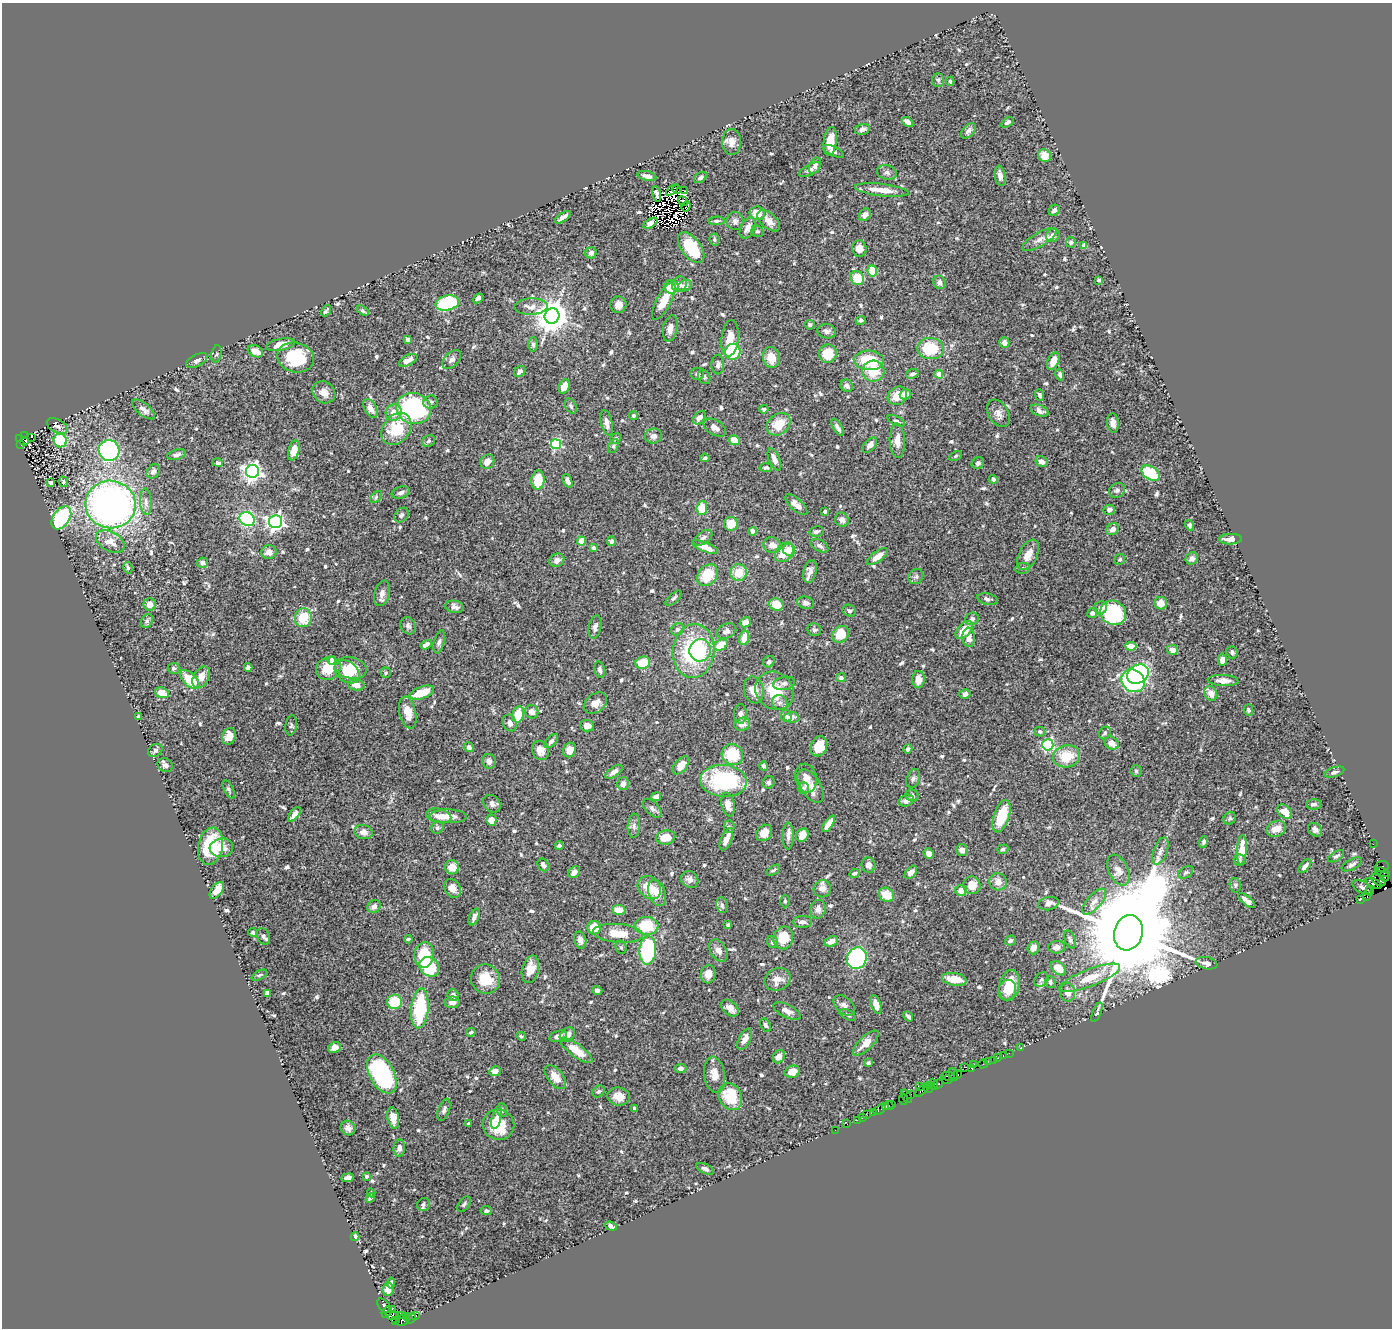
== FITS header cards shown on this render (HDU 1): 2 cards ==
NAXIS1  =                 1390
NAXIS2  =                 1326

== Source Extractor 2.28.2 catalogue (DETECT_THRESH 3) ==
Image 1390 x 1326 px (HDU 1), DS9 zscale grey, 1 PNG px = 1 image px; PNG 1394 x 1330 px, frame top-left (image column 1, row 1326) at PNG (2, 3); each listed source drawn as its Kron ellipse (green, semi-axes under 4 px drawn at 4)
Background 0.509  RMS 0.025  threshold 0.0745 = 3 sigma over >= 5 px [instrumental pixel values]
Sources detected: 686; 5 with non-positive FLUX_AUTO (blend fragments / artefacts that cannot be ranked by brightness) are neither listed nor drawn; of the other 681, the 500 brightest by FLUX_AUTO listed and drawn (181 fainter detections omitted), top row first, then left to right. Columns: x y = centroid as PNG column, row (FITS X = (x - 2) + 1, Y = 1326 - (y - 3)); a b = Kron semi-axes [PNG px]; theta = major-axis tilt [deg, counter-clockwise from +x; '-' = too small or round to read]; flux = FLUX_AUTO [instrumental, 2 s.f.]
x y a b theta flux
938 80 7 5 90 3.8
950 81 4 3 - 3
908 122 6 4 -36 7.6
1007 122 7 4 32 4.8
862 129 7 5 15 8.3
968 131 9 5 48 6.3
830 141 14 6 83 24
732 142 13 9 -89 13
833 151 11 4 -25 5.7
1045 156 7 6 - 21
815 166 8 5 66 6.6
810 170 12 5 28 6
887 172 10 7 -16 6.1
647 176 9 5 -14 7.7
1000 176 10 5 -82 9.4
700 177 7 5 38 4.3
677 189 4 2 - 4.8
672 190 7 3 39 6.1
882 190 27 6 -7 25
684 191 4 2 - 3.4
656 194 7 3 -77 3.9
683 201 5 3 - 4.6
686 206 6 3 70 5
1054 210 6 5 - 7.2
757 213 7 7 - 22
865 215 7 5 50 8.9
563 217 9 3 34 6.4
717 221 8 4 5 3.4
735 221 9 8 - 6.4
769 221 14 7 -40 11
650 223 8 4 31 10
748 228 11 6 62 12
757 231 6 5 - 3.6
1053 235 7 6 - 11
1039 239 19 7 30 12
714 240 6 5 - 3.6
1071 242 5 4 - 4.2
1084 246 4 4 - 21
691 248 18 9 -53 80
859 248 8 7 - 14
591 253 6 5 - 6.5
872 271 6 4 -80 46
857 278 7 6 - 38
1099 280 4 3 - 3.5
939 282 7 5 -71 6
679 284 8 7 - 10
685 286 7 5 25 9.4
671 287 7 6 - 31
478 298 5 4 - 5
664 301 20 7 62 30
447 303 12 7 12 120
618 305 8 8 - 12
531 307 17 8 2 12
326 311 6 3 52 3.6
363 311 6 4 -32 3.4
552 316 8 7 - 3600
861 320 5 4 - 3.2
810 325 5 5 - 3.4
670 328 13 7 79 10
827 331 9 7 -8 6
730 338 18 8 83 23
408 339 4 4 - 4.7
1004 343 5 5 - 10
533 344 7 5 -89 4.1
280 345 14 6 11 22
930 349 13 10 -4 58
255 351 8 5 -26 14
733 352 8 7 - 79
216 354 9 5 79 3.4
828 354 9 9 - 38
296 357 18 15 -13 89
771 357 10 8 -81 23
452 359 11 7 46 7.5
197 360 11 5 28 5.8
408 360 10 5 27 12
869 360 15 9 -3 71
1053 361 9 5 67 21
718 365 10 6 87 6
873 371 11 10 - 43
520 372 6 5 - 6.1
697 374 7 6 - 5
912 374 6 4 21 4.9
939 374 4 4 - 27
1060 374 6 4 -75 3.6
704 377 7 6 - 4
564 386 7 5 69 18
847 386 6 6 - 7.6
324 392 12 10 -38 17
906 394 6 5 - 11
1040 395 6 4 -69 4
897 396 10 8 37 28
430 402 7 6 - 5.8
571 406 8 5 -62 3.6
371 408 10 6 -60 13
144 409 14 6 -38 8.8
414 409 17 15 -14 220
764 409 5 4 - 3.8
1040 411 9 5 -22 9.1
394 413 8 7 - 17
998 413 15 10 -58 11
634 415 4 4 - 3
699 418 8 5 48 8.8
896 421 9 4 -26 3.7
607 423 13 5 -77 11
1113 423 9 6 -85 8.9
779 424 13 10 39 35
57 426 11 6 -30 7.3
838 427 10 4 -60 6.6
715 428 12 7 -32 8.9
396 429 17 13 51 64
25 436 3 2 - 28
653 436 8 7 - 7.8
31 437 3 3 - 15
615 438 5 5 - 4.2
20 439 4 3 - 120
734 440 5 5 - 18
897 440 17 7 -88 18
24 441 4 3 - 53
60 441 7 6 - 80
429 441 7 5 35 4
21 444 2 2 - 39
556 444 5 5 - 170
870 445 9 5 48 9.6
613 446 7 5 62 3.3
109 450 10 10 - 260
294 450 10 5 76 18
176 455 9 5 14 5.2
955 456 7 4 29 2.9
705 458 5 3 - 3.1
774 460 11 5 -67 11
487 462 7 6 - 14
1041 462 6 5 - 11
218 463 5 4 - 4
978 463 6 5 - 4.1
766 468 6 4 11 3.8
153 471 7 6 - 6.1
252 471 6 6 - 840
1151 473 10 6 -33 91
993 479 4 4 - 7.4
538 480 9 6 85 41
567 481 7 4 -64 7.3
51 482 4 3 - 4.5
63 482 5 4 - 3.8
1117 490 8 7 - 5.2
401 493 9 5 18 6.2
376 497 7 4 46 2.9
146 502 13 5 -86 7.9
111 504 25 24 - 910
796 505 14 6 -42 12
702 508 7 5 83 33
1109 510 6 5 - 6.9
825 511 3 3 - 5.8
401 515 8 6 47 4.4
61 518 13 8 55 160
247 519 8 6 -36 180
842 520 7 6 - 7.2
275 522 7 6 - 660
731 524 7 7 - 25
1190 525 5 4 - 4.1
1113 529 6 5 - 11
753 531 4 4 - 11
816 532 7 5 12 5.2
703 538 10 6 34 6.6
1230 539 11 5 2 9.3
581 541 4 4 - 24
611 541 5 4 - 4.6
110 542 15 9 -28 20
772 545 9 7 -17 14
819 546 9 5 -29 5.9
705 547 14 4 -22 21
593 548 4 4 - 5.1
789 550 6 6 - 17
269 552 7 7 - 11
784 552 11 8 48 32
1028 555 16 9 64 19
877 556 12 5 36 15
1192 558 6 6 - 7.8
1120 559 6 5 - 3.2
557 560 8 6 25 7.5
202 563 5 5 - 4.9
128 568 6 4 -76 2.9
1023 568 7 5 12 3.6
739 572 8 8 - 29
810 572 11 6 76 9.2
707 575 12 9 49 49
916 577 8 6 51 4.6
382 593 13 7 74 9.2
673 598 10 4 42 3.9
987 599 10 5 -13 4.9
806 603 8 6 -16 6.1
1161 603 6 6 - 15
150 604 6 6 - 14
776 605 7 6 - 28
454 607 9 6 -10 7.4
1101 608 7 6 - 9.7
849 611 7 5 -24 4.2
1092 613 5 4 - 5.1
1113 613 13 12 - 130
303 618 9 8 - 41
972 619 7 6 - 4.7
147 621 7 5 61 4.9
745 622 6 5 - 13
408 626 9 7 -62 5.6
595 627 12 6 78 7.3
678 629 7 5 43 4
814 630 7 6 - 4.3
964 630 11 6 45 28
726 631 10 7 23 8.1
841 634 9 7 47 34
969 637 9 6 -85 12
744 638 7 5 77 20
439 642 12 5 77 5.4
426 645 6 4 31 9.8
721 645 7 5 31 34
1131 646 5 4 - 19
700 650 11 10 - 38
1172 650 5 5 - 12
694 651 27 21 83 160
1232 652 6 5 - 3.9
332 660 4 4 - 20
1222 660 6 4 87 8.8
769 662 6 5 - 5.4
643 663 7 6 - 43
248 667 4 4 - 5.9
174 668 6 5 - 3.6
328 668 12 11 - 31
351 668 16 10 -12 42
600 670 8 5 -77 4.4
347 672 14 10 -39 31
386 673 5 5 - 3.2
1138 674 11 9 32 330
201 677 12 7 61 16
841 678 5 4 - 4
190 680 12 6 -44 44
918 680 9 6 88 13
1223 680 15 5 -3 13
1133 681 12 10 -36 260
784 683 11 6 11 6.6
356 685 8 5 -7 13
754 690 13 9 -77 19
775 691 20 18 -44 53
162 693 7 5 -19 20
422 693 13 6 20 42
1211 693 8 6 -61 13
965 694 5 5 - 6.9
595 703 13 9 38 15
780 703 8 7 - 6.5
1248 710 5 4 - 3.8
408 712 16 8 -77 19
532 712 7 6 - 9.3
518 714 8 6 78 34
740 714 10 6 89 5.9
139 716 3 3 - 4
786 716 6 5 - 4.4
791 717 7 5 2 8.9
510 723 8 6 -69 8.2
742 724 8 6 19 9.9
291 725 10 5 81 4.4
587 725 7 6 - 12
1040 731 5 5 - 3.2
1105 733 7 5 54 3.1
229 736 8 6 70 16
551 741 8 5 47 4.6
1112 743 7 6 - 18
1048 745 5 5 - 210
819 746 10 8 68 29
469 747 5 4 - 5.5
908 749 5 4 - 5
155 750 8 6 38 4.3
540 750 10 8 -67 14
569 750 7 6 - 15
732 755 11 10 - 57
1066 756 13 11 13 43
489 761 7 6 - 6.6
165 765 8 6 -35 5.7
681 765 11 6 49 18
764 766 4 4 - 3.6
1136 771 6 6 - 3.3
614 772 10 4 36 8.3
1334 772 10 5 17 4.6
806 778 14 11 -77 14
913 778 10 6 67 5.4
724 781 23 16 -4 170
769 782 6 6 - 4.6
623 784 6 6 - 8.9
811 786 19 10 -59 21
803 788 6 5 - 3.5
229 789 10 4 -63 3.6
912 795 6 6 - 5.8
656 797 5 4 - 6.5
906 801 8 5 16 8.7
492 804 10 8 -47 8
728 804 12 6 -79 17
1314 804 7 5 2 5.7
652 808 11 6 -44 5.8
1285 812 8 6 -46 18
294 814 8 4 52 7.9
439 816 13 7 -12 13
448 816 19 7 0 19
1001 816 17 7 71 57
1230 818 6 5 - 3
491 820 5 5 - 16
829 824 9 4 55 19
634 826 12 6 85 6.5
729 827 6 5 - 3.1
437 828 6 6 - 3.5
1276 829 10 7 24 18
1315 830 7 6 - 6.5
363 832 9 7 -8 10
764 833 9 7 46 16
802 835 7 6 - 15
788 836 13 5 -90 7.6
666 837 9 7 10 23
726 839 12 5 67 14
1204 842 6 4 69 4.1
1373 844 2 2 - 8.5
210 846 19 12 79 74
559 846 4 3 - 4.3
221 848 11 9 5 21
1003 849 6 4 18 4.3
962 850 6 5 - 7.6
1242 850 15 5 86 27
1160 851 14 6 69 9
929 854 5 5 - 8.1
1336 856 9 4 33 4.1
1239 860 6 5 - 4.5
1352 864 11 5 28 5.8
543 865 7 5 -60 7.4
868 865 8 7 - 7.6
1305 866 8 4 49 7.2
1382 866 7 5 8 35
452 867 7 7 - 17
773 870 8 4 31 3
1118 870 16 9 -63 13
574 872 6 5 - 9.5
911 872 8 5 48 8.3
1186 872 8 5 29 3.5
1383 872 7 4 -15 83
855 873 6 4 24 3.6
1384 877 5 3 - 62
690 879 9 8 - 9.3
1378 880 8 5 -37 540
998 882 8 8 - 13
1374 883 9 4 -24 160
972 885 9 8 - 19
1235 885 7 5 -80 3.6
1362 887 11 6 -30 4.3
452 888 10 7 -54 13
649 888 13 10 -43 34
822 889 9 8 - 10
217 890 9 5 53 21
961 890 6 5 - 15
1370 891 5 2 - 31
657 893 13 8 -72 18
886 895 8 6 -33 31
1367 897 4 3 - 28
1361 899 3 2 - 9.5
785 901 6 4 90 3.4
1247 901 10 4 -39 9.4
1094 902 16 7 48 12
1048 904 10 6 13 9.6
722 905 8 5 -79 4.9
374 906 7 6 - 8.7
818 909 9 7 76 8.8
619 910 7 5 -7 22
474 917 9 4 67 7.3
803 922 9 6 0 7.5
728 925 4 3 - 3.1
646 926 12 9 -3 62
594 928 7 6 - 32
253 932 5 4 - 3.1
618 933 25 9 -4 36
1128 933 18 14 73 68000
263 936 9 6 -64 5.1
783 938 11 9 71 37
408 939 4 3 - 3
1070 939 9 5 -71 4.2
580 940 8 6 -77 11
831 941 7 5 25 16
1010 941 5 5 - 3.9
772 942 6 5 - 4.7
621 947 7 5 -74 3.2
1057 947 8 6 5 8
1033 948 6 5 - 8.4
648 950 14 8 86 180
718 950 12 8 -58 9.4
424 955 13 10 82 71
857 958 11 9 63 220
1206 963 11 6 -11 7.1
429 967 10 9 - 67
1058 968 8 6 -38 23
530 969 14 8 76 23
708 974 9 7 81 13
260 975 8 4 27 3.3
1090 978 32 8 21 36
485 979 15 14 - 38
778 979 13 11 23 17
954 979 12 6 -9 30
1041 979 8 6 46 4.3
1050 982 6 5 - 3.9
1010 985 16 10 76 42
597 990 5 4 - 4.7
1007 990 10 9 - 18
1067 992 9 7 -83 9.4
267 993 4 4 - 22
453 995 6 5 - 6.5
394 1002 7 7 - 55
452 1002 7 5 5 8.3
844 1005 12 8 -41 8
876 1005 9 5 -71 16
420 1008 20 8 84 100
730 1008 10 6 -41 13
787 1011 15 6 -26 11
1097 1012 10 3 68 3.4
848 1015 9 4 -28 4
908 1017 5 3 - 4.5
766 1025 7 4 -57 3.6
471 1032 5 3 - 3.5
567 1035 8 6 41 10
521 1036 5 4 - 3.3
558 1036 9 5 17 8.4
745 1039 12 5 63 11
866 1043 16 6 43 18
334 1048 6 5 - 9.4
1020 1048 3 2 - 26
576 1051 19 6 -36 34
1009 1053 2 2 - 26
1003 1056 3 2 - 38
779 1057 7 5 55 12
998 1058 3 2 - 28
993 1060 3 2 - 35
988 1062 4 3 - 31
868 1063 4 4 - 3.3
974 1064 3 2 - 25
983 1064 5 3 - 22
964 1067 2 2 - 59
680 1068 6 4 4 4.5
972 1068 4 3 - 51
495 1071 6 5 - 13
792 1072 8 6 16 21
382 1074 21 12 -62 250
954 1074 7 3 -75 150
714 1075 18 10 -82 20
958 1075 3 2 - 19
948 1076 7 3 0 120
555 1077 14 7 -51 18
947 1080 6 3 1 63
933 1084 6 3 -68 99
938 1084 5 3 - 110
929 1085 3 2 - 40
920 1086 3 2 - 6.1
929 1088 4 3 - 49
922 1090 8 4 44 150
599 1091 7 5 42 3.3
911 1094 2 2 - 20
619 1096 11 9 -6 17
907 1096 7 3 -56 77
730 1097 14 11 -63 62
903 1099 6 3 -81 38
892 1104 2 2 - 20
889 1105 5 3 - 53
885 1107 2 2 - 28
634 1108 3 3 - 3.3
880 1109 7 3 36 58
444 1110 11 5 71 6
502 1110 7 5 -84 4.4
874 1112 2 2 - 10
866 1115 3 3 - 100
393 1118 10 5 -78 14
497 1118 12 4 77 6.7
862 1118 2 2 - 6.9
857 1120 2 2 - 20
468 1124 3 3 - 3.4
847 1124 4 2 - 4.2
498 1125 16 15 - 48
348 1128 8 7 - 7.8
835 1130 2 2 - 9.5
399 1148 8 5 84 6.6
705 1169 9 5 -25 5.5
366 1176 4 4 - 3.4
348 1178 6 4 8 8
371 1193 4 3 - 3
370 1198 5 3 - 3.8
464 1204 8 5 52 3.9
423 1205 7 6 - 3.9
486 1211 5 4 - 3.7
611 1226 6 4 -18 5.9
355 1237 4 4 - 10
391 1283 5 3 - 3.9
388 1289 7 5 83 11
384 1306 8 5 -48 82
392 1309 3 2 - 31
387 1312 6 3 55 82
392 1315 6 4 -14 140
402 1315 3 2 - 190
407 1316 3 2 - 22
416 1316 3 3 - 93
411 1319 6 3 37 36
396 1320 3 2 - 18
402 1320 7 5 23 110
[181 fainter detections neither listed nor drawn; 5 non-positive-flux detections neither listed nor drawn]